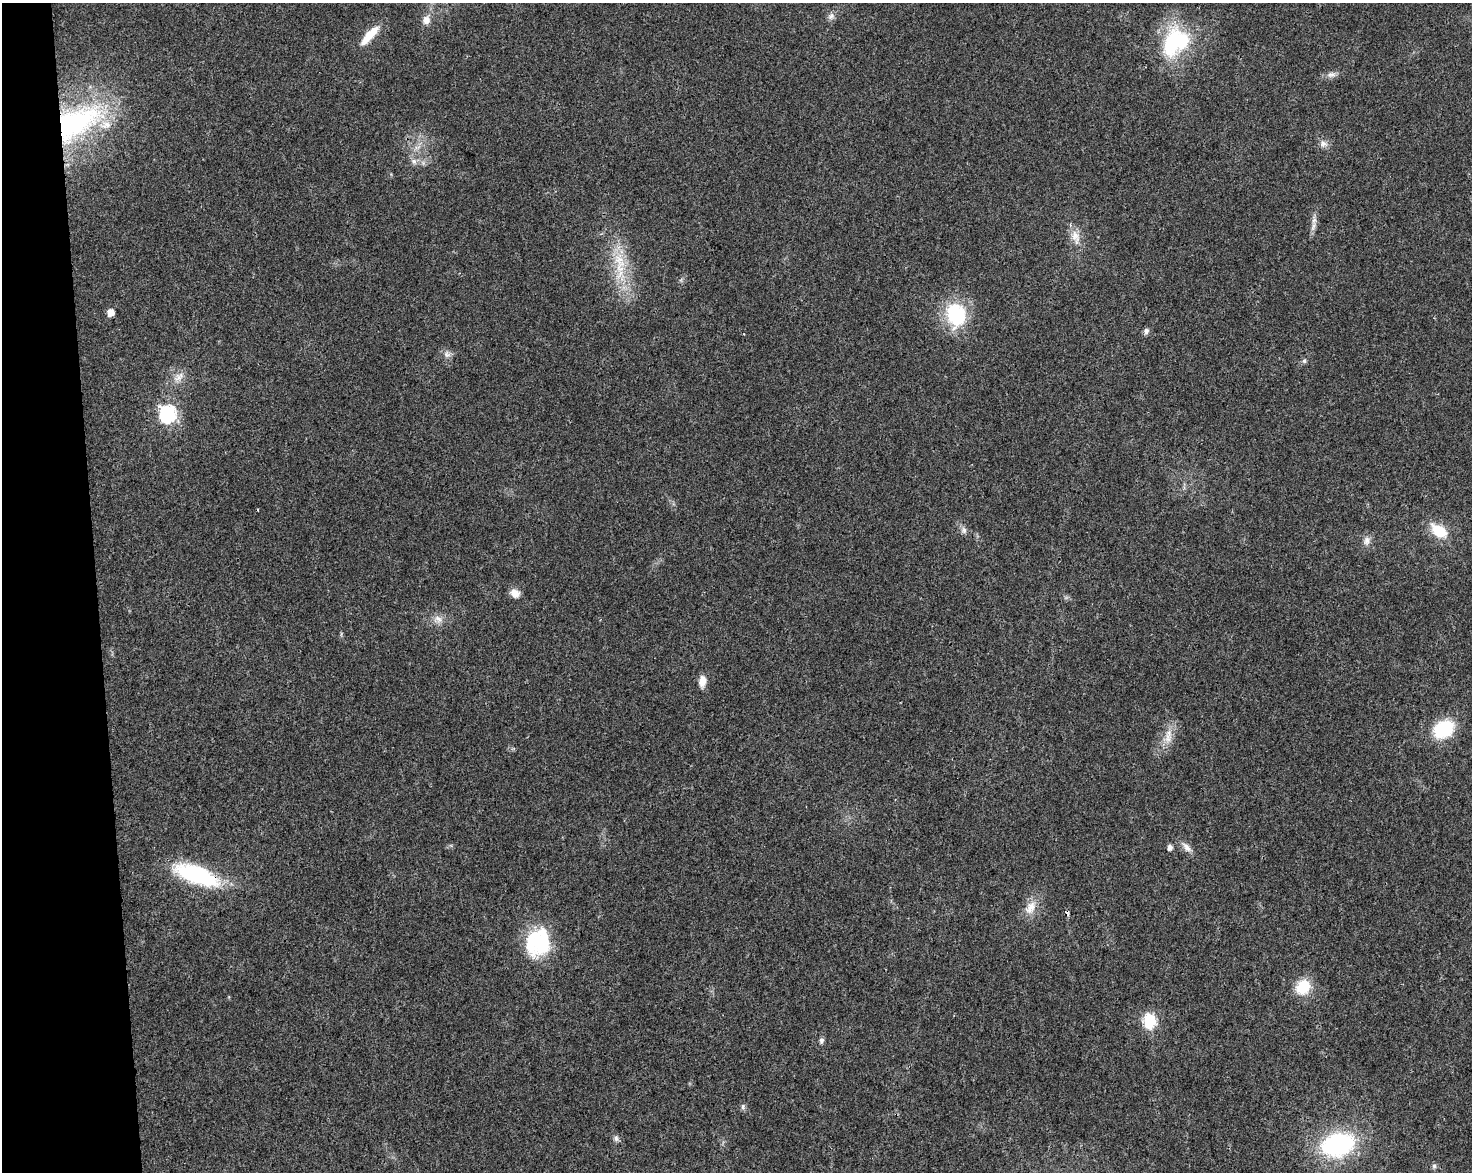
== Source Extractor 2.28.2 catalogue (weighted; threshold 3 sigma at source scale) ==
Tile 4 of 3 x 4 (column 1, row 2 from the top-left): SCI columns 69-1538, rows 2396-3565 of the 4503 x 4793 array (HDU 1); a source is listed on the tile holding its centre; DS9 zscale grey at full resolution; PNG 1474 x 1174 px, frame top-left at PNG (2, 3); no overlay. Shown black and unused: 6% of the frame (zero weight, under 3 of 4 exposures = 5% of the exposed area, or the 3 px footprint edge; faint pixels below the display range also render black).
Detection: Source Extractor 2.28.2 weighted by HDU 2 'WHT'; one run over the whole footprint, this tile lists its part. Background 0.0167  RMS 0.0027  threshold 0.0123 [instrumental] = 3 sigma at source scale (4.5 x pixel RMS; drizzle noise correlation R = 1.50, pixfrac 1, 0.0396/0.0396 arcsec/px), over >= 5 px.
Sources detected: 44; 3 inside a brighter object's white glare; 1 cosmic-ray / hot-pixel residue — not listed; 1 inside a brighter listed object's ellipse — not listed separately; the other 39 listed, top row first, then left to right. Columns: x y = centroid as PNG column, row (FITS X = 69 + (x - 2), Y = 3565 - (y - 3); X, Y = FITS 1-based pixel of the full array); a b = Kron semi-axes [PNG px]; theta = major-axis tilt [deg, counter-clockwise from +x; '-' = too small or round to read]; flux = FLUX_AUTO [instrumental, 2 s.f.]
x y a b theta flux
831 16 10 9 - 1.2
426 20 12 9 82 2
369 35 29 8 48 5.7
1173 42 47 25 77 21
1331 75 13 8 11 1.4
77 122 73 37 30 54
1323 144 12 9 -29 1.5
417 147 9 4 8 0.96
414 161 9 8 - 1.3
1314 220 14 6 87 1.6
1075 237 22 12 -72 3.6
620 267 24 13 78 7.8
111 312 6 5 - 2.9
956 314 31 24 -80 17
1146 331 7 6 - 0.95
447 354 11 9 -46 1.4
1304 361 7 5 89 0.57
179 377 18 9 36 2.6
168 414 8 7 - 73
964 530 10 7 -84 1.1
1439 531 20 13 -36 7.6
1367 540 12 8 69 1.6
515 593 11 9 -29 2.4
438 619 14 8 -34 2
702 681 13 8 81 2.4
1444 729 19 14 31 17
1168 738 15 10 83 3
1170 847 6 5 - 1.2
1187 847 16 8 -47 1.9
196 875 55 20 -21 25
1030 908 22 13 56 4.1
531 943 46 24 80 14
1303 987 17 14 62 8.4
1150 1021 7 6 - 40
821 1040 6 5 - 0.93
743 1107 8 6 -76 0.69
616 1138 9 6 -89 0.81
1338 1145 33 22 15 38
1434 1166 7 6 - 0.65
Overlapping masked pixels (flux is a lower limit): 2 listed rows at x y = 77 122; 196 875